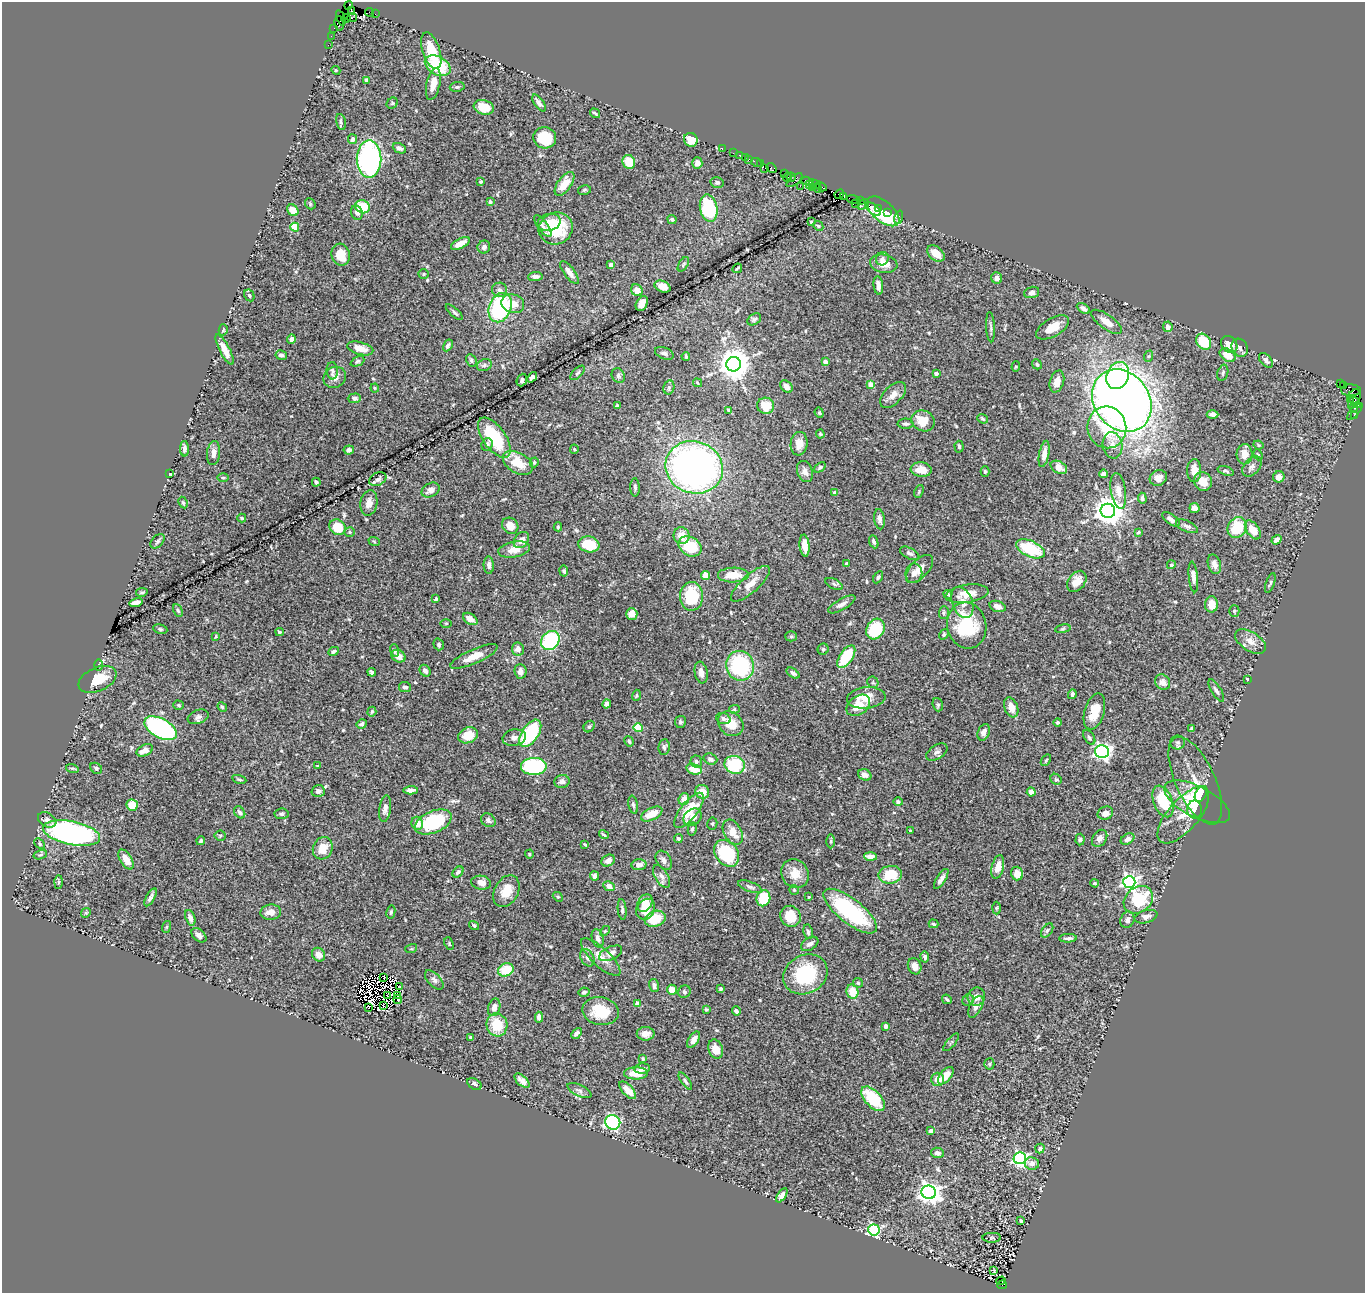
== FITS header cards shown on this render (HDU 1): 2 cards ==
NAXIS1  =                 1363
NAXIS2  =                 1291

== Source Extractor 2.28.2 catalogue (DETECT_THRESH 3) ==
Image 1363 x 1291 px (HDU 1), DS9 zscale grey, 1 PNG px = 1 image px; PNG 1367 x 1295 px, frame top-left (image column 1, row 1291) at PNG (2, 2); each listed source drawn as its Kron ellipse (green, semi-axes under 4 px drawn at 4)
Background 0.51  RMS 0.026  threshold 0.0792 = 3 sigma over >= 5 px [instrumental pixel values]
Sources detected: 555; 12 with non-positive FLUX_AUTO (blend fragments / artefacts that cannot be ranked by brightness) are neither listed nor drawn; of the other 543, the 500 brightest by FLUX_AUTO listed and drawn (43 fainter detections omitted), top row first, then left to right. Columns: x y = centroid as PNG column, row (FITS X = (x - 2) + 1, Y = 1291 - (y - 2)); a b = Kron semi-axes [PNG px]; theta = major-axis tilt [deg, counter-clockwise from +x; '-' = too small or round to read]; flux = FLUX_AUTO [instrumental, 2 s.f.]
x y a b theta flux
349 5 4 3 - 62
351 11 3 3 - 99
370 12 4 2 - 30
375 14 2 2 - 8.9
341 18 8 4 -69 54
352 18 5 4 - 490
346 19 5 3 - 49
339 24 7 4 -85 160
334 28 3 2 - 6.5
331 36 2 2 - 7.9
328 45 2 2 - 7.5
431 51 19 8 -72 43
438 66 14 9 -28 84
336 70 4 4 - 1.9
366 80 4 4 - 3
433 84 16 6 77 17
457 87 7 5 9 3.4
392 103 6 5 - 2.4
539 103 10 4 -56 6.3
484 107 10 7 -18 32
595 113 5 3 - 2.6
341 122 8 4 -77 3.6
545 138 11 10 - 51
353 139 5 4 - 5.2
691 140 7 6 - 23
399 148 7 4 -25 6
722 149 3 2 - 17
733 153 2 2 - 21
740 155 3 3 - 32
745 158 3 3 - 24
369 159 18 12 90 320
748 160 4 2 - 24
629 162 7 6 - 41
697 163 6 5 - 8.7
756 163 6 3 -28 65
761 163 3 2 - 33
765 168 2 2 - 20
771 168 5 4 - 47
784 173 3 3 - 22
787 177 5 3 - 60
791 177 4 3 - 53
794 180 9 4 39 99
481 181 4 3 - 2.8
807 181 5 3 - 93
717 182 6 5 - 4.1
564 184 14 7 54 32
815 184 6 3 -24 29
809 185 3 2 - 42
800 186 2 2 - 22
821 186 6 3 -33 77
812 187 2 2 - 39
818 188 4 3 - 54
584 190 6 4 12 2.7
839 194 5 4 - 3300
844 196 3 2 - 1200
853 199 6 3 -17 22
860 201 3 2 - 20
490 202 4 3 - 3.1
855 203 2 2 - 38
310 204 6 5 - 2.5
863 204 6 4 37 110
362 207 7 6 - 48
709 208 14 8 -78 150
873 209 9 4 -36 26
878 209 4 3 - 79
293 210 6 5 - 17
883 211 19 10 -40 110
888 212 3 3 - 30
357 213 7 5 -69 6
899 217 7 3 72 11
672 219 5 4 - 3.6
549 222 12 8 13 14
811 222 3 3 - 2.3
543 226 13 5 -54 5.9
818 226 5 4 - 2.2
295 227 4 4 - 64
556 228 17 16 - 74
460 244 10 5 28 17
484 247 6 6 - 6.2
936 253 10 6 -39 21
341 255 11 9 -74 29
882 259 7 6 - 6
683 264 8 4 57 2.9
884 264 14 9 -11 18
611 265 4 4 - 6.5
737 268 5 3 - 2.4
569 272 13 5 -53 12
424 274 5 4 - 2.7
535 276 7 4 3 6.3
997 278 6 5 - 7.1
878 285 9 5 -84 11
663 287 8 5 -22 14
499 290 7 7 - 6
637 290 6 5 - 14
1032 292 8 5 16 5.2
249 295 6 4 -61 3.2
513 304 11 9 -17 18
642 304 8 5 62 16
500 308 15 11 68 180
1083 308 7 4 -31 5.7
454 312 11 4 -41 4.2
754 319 7 5 33 4.2
1106 322 18 7 -35 18
991 327 15 3 -87 4.1
1053 327 18 9 30 26
1168 327 5 5 - 5.9
223 330 6 4 75 2.3
291 339 5 4 - 5.4
1204 342 9 6 -52 69
1229 344 9 7 -50 19
448 345 6 4 61 4.3
360 348 13 6 -15 23
1240 348 9 7 -59 6.4
225 350 17 5 -62 17
664 353 10 5 -22 5
281 355 6 4 -11 7.5
1228 355 9 5 -36 29
686 356 4 3 - 1.9
1149 356 6 3 70 2.6
471 360 6 5 - 3.3
1266 360 9 5 -49 5.9
357 361 7 4 25 3.6
825 362 4 4 - 13
733 364 7 7 - 3500
1037 364 5 4 - 4.1
484 365 7 6 - 4.2
1016 366 5 4 - 1.9
332 371 9 5 -86 4.7
578 373 9 4 45 3.1
936 373 4 3 - 7.8
1223 373 8 5 75 4.4
618 376 7 6 - 4.4
1118 376 14 11 66 120
335 377 12 10 31 14
532 377 6 4 49 4.7
522 380 6 5 - 4.1
1057 382 11 7 72 16
697 383 5 3 - 1.8
1340 384 2 2 - 9.5
871 385 4 4 - 25
786 386 7 5 -44 11
1343 386 3 2 - 6.8
669 387 7 5 77 3.5
375 388 4 4 - 1.8
1351 390 10 5 -1 110
893 395 16 8 45 15
1355 396 7 6 - 170
354 398 6 5 - 5.5
1350 399 2 2 - 25
1122 401 33 27 -53 2100
1355 402 6 3 -53 110
617 405 3 3 - 1.9
1351 405 3 2 - 30
766 406 8 8 - 38
1354 408 4 3 - 52
728 410 3 3 - 3.1
1355 412 11 3 48 44
819 413 5 4 - 2.2
1213 414 6 4 -1 7.9
1354 416 3 2 - 16
982 419 6 4 -39 3.1
923 421 12 10 -25 32
906 424 8 5 -1 4.2
1107 427 21 19 -78 75
820 434 4 4 - 1.9
494 438 23 11 -55 85
799 444 12 8 82 16
487 445 6 5 - 3.5
1113 445 13 10 -80 15
1259 445 5 3 - 2.1
959 447 6 4 -87 2.8
184 449 8 4 -89 6.3
574 449 4 4 - 2
349 450 5 4 - 7.5
214 453 12 6 85 11
1044 454 13 5 79 12
1244 454 10 8 88 15
1258 455 6 4 -69 2.4
534 462 5 4 - 3
518 463 16 10 -29 37
694 467 29 26 -20 840
820 467 6 4 39 3.3
1059 467 9 6 -29 15
1252 467 11 7 49 7.3
921 470 10 7 -6 22
805 471 11 7 -72 11
985 471 5 4 - 3
1194 471 11 7 89 19
1226 471 8 4 -17 3.5
170 474 3 3 - 2.4
1104 474 4 4 - 8.9
1279 477 6 5 - 13
223 478 6 3 0 2.1
1158 478 9 7 28 13
378 479 9 6 28 5.5
1203 481 10 9 - 21
316 482 4 3 - 3.8
635 487 9 5 -88 4.6
431 490 9 7 27 10
919 491 7 3 65 2.3
1118 491 18 7 -81 16
835 493 4 3 - 6
1142 498 5 4 - 4.5
183 502 6 4 -62 2.5
369 503 13 8 81 13
1194 508 5 5 - 10
1108 511 7 7 - 2700
242 518 4 3 - 2.6
880 519 10 5 -82 7.3
1171 519 10 5 -36 8.6
510 526 9 7 -44 16
1187 526 12 5 -24 5.8
337 527 9 7 -38 47
558 527 4 4 - 2.6
1237 528 11 9 58 57
1253 530 11 6 -55 31
350 532 5 4 - 2.3
1138 532 4 4 - 3.1
681 536 8 8 - 23
521 540 9 6 50 11
1277 540 5 4 - 10
158 541 8 5 47 3.7
374 541 6 3 -20 1.8
874 542 7 4 -68 4.3
589 544 10 8 -10 56
690 546 12 9 -31 63
805 546 11 5 -84 17
514 549 16 7 10 20
1030 549 15 8 -24 82
910 553 10 5 -26 4.8
847 564 3 3 - 3.3
1214 564 10 6 -73 9.6
489 565 9 5 -88 6.5
1171 565 4 4 - 3.3
919 569 17 9 47 14
564 571 5 4 - 4.1
914 573 10 8 81 8.4
706 575 4 4 - 19
733 575 15 7 0 31
878 577 6 4 60 3.2
1193 577 15 4 -85 11
1077 581 12 8 53 18
1270 583 10 4 71 3.3
750 584 25 8 42 19
834 584 9 5 -26 3.7
142 592 6 4 8 3
948 594 4 3 - 2.9
967 594 22 9 9 25
691 596 14 11 88 88
436 599 3 3 - 2.5
136 602 7 4 14 14
962 602 16 10 -69 17
842 604 15 5 30 8.9
1211 604 8 6 90 24
998 606 8 5 -19 9
178 610 7 4 -62 2.9
1234 611 6 5 - 3
944 613 6 5 - 2.8
632 614 6 6 - 13
470 619 8 5 -33 11
446 623 6 4 0 2
967 625 23 19 -76 110
160 629 7 4 -10 3.4
875 629 11 8 62 79
1063 629 8 4 9 2.6
279 632 4 3 - 3.5
944 634 5 4 - 2.7
216 636 4 3 - 1.8
791 636 5 5 - 2.8
550 641 10 8 53 150
1250 641 17 9 -33 16
439 644 6 5 - 4.3
518 649 6 6 - 9.6
823 649 5 5 - 3.3
394 650 6 4 -71 4.4
333 651 5 4 - 4.1
398 656 7 5 -31 13
474 656 25 7 24 29
846 657 13 6 56 71
99 665 6 4 -90 2.3
740 666 15 14 - 160
425 671 6 5 - 6
520 671 7 6 - 8.1
372 672 4 4 - 3.9
701 672 11 6 -80 9.6
793 673 7 4 -35 5.1
98 679 20 11 24 44
1247 679 3 3 - 2.3
873 682 6 5 - 3.1
1163 682 8 7 - 12
405 687 6 5 - 5.6
1216 691 13 5 -58 6
1072 694 5 4 - 4.4
636 695 6 3 71 2.2
866 698 19 10 6 33
607 704 5 4 - 6.4
179 705 5 4 - 3.1
858 705 13 9 37 30
938 705 7 5 -70 3.1
222 707 5 4 - 3.6
1011 707 10 6 -70 18
734 709 5 4 - 2.6
372 712 5 4 - 2.2
1094 712 18 10 73 34
198 717 11 6 21 6.7
723 718 7 5 -21 4.9
680 722 6 5 - 3.2
1058 723 4 4 - 2.9
362 724 5 4 - 5.1
731 724 14 11 -43 30
589 727 6 5 - 2.5
161 728 18 9 -29 310
638 728 5 4 - 68
1192 729 4 3 - 3.2
984 732 8 5 68 8.7
530 733 15 8 56 140
468 735 10 7 23 34
1089 737 8 5 -56 3.9
514 738 12 8 11 8.9
629 741 5 4 - 3.4
1178 742 7 7 - 4.3
664 747 8 5 83 4.4
145 750 8 5 26 15
937 752 12 6 33 6.1
1102 752 7 6 - 630
710 759 7 5 -20 6.3
1046 760 6 3 54 2
696 761 6 6 - 4.2
735 765 10 9 - 83
317 766 3 2 - 1.8
534 766 13 8 1 160
72 768 6 4 -17 2.5
96 768 6 5 - 3.7
694 769 8 5 -13 31
865 775 7 5 -28 10
239 779 7 4 -14 2.8
1056 779 6 5 - 2.6
562 781 8 6 12 6.3
1195 781 47 19 -65 44
411 790 7 4 3 8.5
318 791 6 5 - 7.2
702 792 7 6 - 18
1031 792 4 4 - 10
1201 794 8 5 62 21
684 799 6 5 - 13
1163 801 16 9 -69 66
898 802 4 4 - 3.6
1197 802 36 15 -27 63
132 805 6 5 - 28
633 805 9 4 -79 3.9
385 809 13 6 82 8
1195 809 9 7 -81 18
689 810 21 8 52 53
240 812 7 5 -53 5.5
1105 813 8 6 24 9.4
281 814 7 5 6 3.7
652 814 11 6 26 25
1183 815 35 15 49 35
693 817 10 8 37 13
47 820 10 7 -31 6.8
488 820 8 6 -39 5.9
433 822 20 10 23 120
417 823 6 5 - 16
712 824 6 5 - 2.5
692 829 6 4 78 2.9
910 831 4 3 - 2.1
733 832 13 8 -60 22
71 833 29 11 -12 480
604 835 5 3 - 2.6
220 836 5 5 - 2.3
1100 838 9 7 55 8.2
678 839 4 4 - 3
1080 839 6 4 86 2.9
1128 839 7 5 31 7.3
201 841 4 4 - 2.7
831 841 7 3 90 2.5
39 844 6 4 -45 2.6
585 844 4 3 - 2
323 848 11 9 65 24
727 853 14 11 -52 89
529 854 4 4 - 2
40 855 7 4 18 2.6
870 856 6 4 -3 11
126 859 11 5 -58 18
664 860 10 7 -57 6.9
608 861 7 5 31 12
639 865 7 5 4 11
998 867 12 6 77 20
458 872 6 4 45 4.7
795 874 15 13 -54 25
1017 874 7 6 - 17
890 875 12 9 7 48
594 876 4 4 - 6.6
662 876 13 6 -59 8.1
941 879 11 4 57 7.5
58 882 6 4 88 2.4
1129 882 6 6 - 570
481 883 10 7 -10 13
1095 883 4 3 - 2.2
609 886 6 4 -27 10
750 887 12 5 -20 5.1
794 890 5 5 - 2.2
506 891 17 12 61 30
150 897 10 4 61 5.8
558 897 5 4 - 2.3
809 897 3 3 - 2.1
763 898 8 7 - 51
1138 900 16 12 37 83
645 903 9 7 59 24
996 908 6 4 88 2.2
622 909 10 4 -85 4.4
646 909 11 9 60 29
850 911 33 12 -38 150
271 912 10 7 7 18
391 912 7 4 80 2.9
86 913 5 4 - 2.5
791 916 11 10 - 36
1146 917 11 6 14 7.1
190 918 8 5 -70 9.1
655 919 11 7 19 44
1127 920 8 7 - 6.8
934 924 5 3 - 2.7
474 925 5 4 - 3.7
166 927 6 4 70 2
1047 930 8 5 53 3.6
605 931 6 4 43 2
808 932 7 4 -80 4.1
199 935 9 5 -43 7.3
598 938 9 6 -74 8.1
1068 938 9 4 2 4.8
449 944 6 4 -69 1.9
810 944 9 6 32 6.6
411 949 6 4 17 2.3
611 953 12 6 24 9.3
319 955 7 6 - 15
601 957 26 9 -43 25
925 957 6 4 -80 4.8
587 958 9 6 -59 6.8
915 966 8 6 -68 12
506 970 8 6 27 44
805 974 23 19 28 110
384 978 4 2 - 2.1
434 980 12 6 -46 6.1
858 983 5 4 - 2.6
654 986 6 5 - 6.3
399 987 4 2 - 2.2
721 989 3 3 - 2.7
672 990 5 4 - 21
584 992 5 4 - 4.1
684 992 6 6 - 3.7
852 992 7 6 - 28
387 995 3 2 - 4
398 995 2 2 - 3.1
976 997 9 8 - 12
947 999 5 3 - 2.4
398 1000 4 2 - 1.9
968 1000 6 5 - 3.3
638 1004 4 4 - 24
383 1006 3 2 - 3.3
494 1007 9 6 74 10
976 1007 12 6 63 8.2
368 1008 3 3 - 6.6
706 1010 3 3 - 2.2
601 1011 18 14 -12 51
736 1011 4 4 - 5.9
539 1017 5 4 - 9.7
497 1025 11 10 - 47
886 1026 4 3 - 12
577 1033 6 4 47 5.7
646 1034 9 7 0 14
471 1037 4 3 - 3.5
694 1040 9 5 57 11
951 1042 11 3 49 2.1
716 1049 10 7 -72 17
643 1059 4 3 - 2.4
989 1064 5 5 - 2.4
642 1068 8 5 11 8.2
636 1073 12 6 0 31
946 1076 10 5 50 21
937 1079 6 6 - 16
522 1081 9 5 -41 8.7
685 1081 10 4 -55 3.9
474 1084 8 5 -33 4.6
628 1090 11 5 -47 18
579 1091 13 5 -26 6
873 1099 15 8 -47 75
613 1122 8 7 - 300
931 1131 4 4 - 12
1040 1148 5 4 - 3.2
937 1153 6 5 - 7.3
1020 1158 6 6 - 400
1032 1163 7 6 - 9.9
929 1192 7 6 - 1300
782 1195 8 4 56 7.4
1021 1221 4 3 - 3.7
874 1230 5 5 - 270
992 1238 9 5 0 2.6
994 1270 4 3 - 2
1001 1281 5 3 - 400
1002 1285 5 3 - 140
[43 fainter detections neither listed nor drawn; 12 non-positive-flux detections neither listed nor drawn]